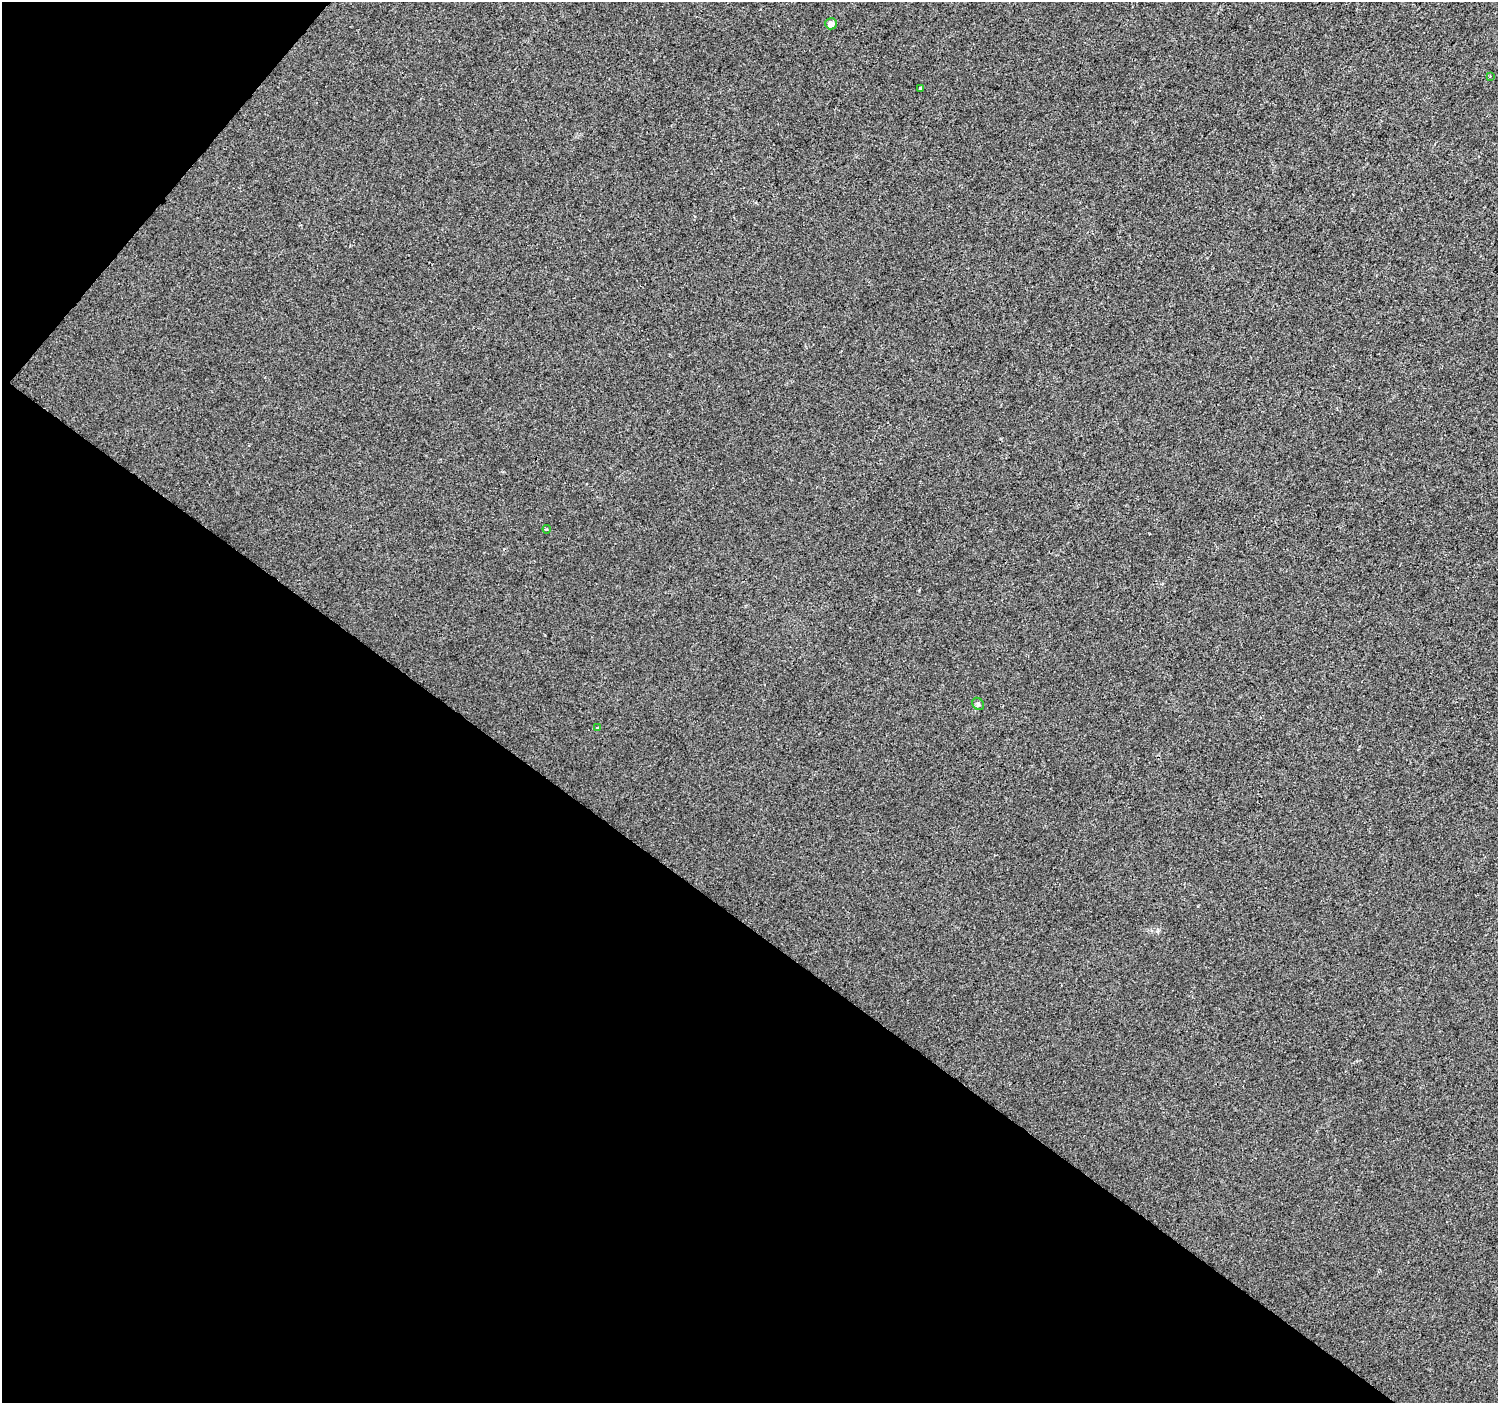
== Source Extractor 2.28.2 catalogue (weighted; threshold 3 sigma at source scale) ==
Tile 9 of 4 x 4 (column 1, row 3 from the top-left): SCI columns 6-1501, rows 1644-3044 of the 5990 x 6020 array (HDU 1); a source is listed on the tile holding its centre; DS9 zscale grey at full resolution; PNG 1500 x 1405 px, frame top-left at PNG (2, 2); each listed source drawn as its Kron ellipse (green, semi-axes under 4 px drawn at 4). Shown black and unused: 37% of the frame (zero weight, under 2 of 3 exposures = <1% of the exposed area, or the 3 px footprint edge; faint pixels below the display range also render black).
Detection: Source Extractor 2.28.2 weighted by HDU 2 'WHT'; one run over the whole footprint, this tile lists its part. Background 0.00681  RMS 0.0057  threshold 0.0258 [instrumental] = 3 sigma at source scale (4.5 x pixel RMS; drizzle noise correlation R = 1.50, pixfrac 1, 0.0396/0.0396 arcsec/px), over >= 5 px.
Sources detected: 6; all 6 listed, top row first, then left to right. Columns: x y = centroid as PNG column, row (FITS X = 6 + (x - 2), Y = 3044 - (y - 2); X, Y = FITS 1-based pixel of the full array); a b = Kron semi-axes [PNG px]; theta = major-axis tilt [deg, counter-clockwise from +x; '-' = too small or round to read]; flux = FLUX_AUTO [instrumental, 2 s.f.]
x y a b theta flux
831 24 6 5 - 3.5
1490 76 3 3 - 0.65
920 89 3 3 - 7.7
547 529 4 4 - 0.64
978 704 7 5 -47 1.1
597 727 4 2 - 0.47